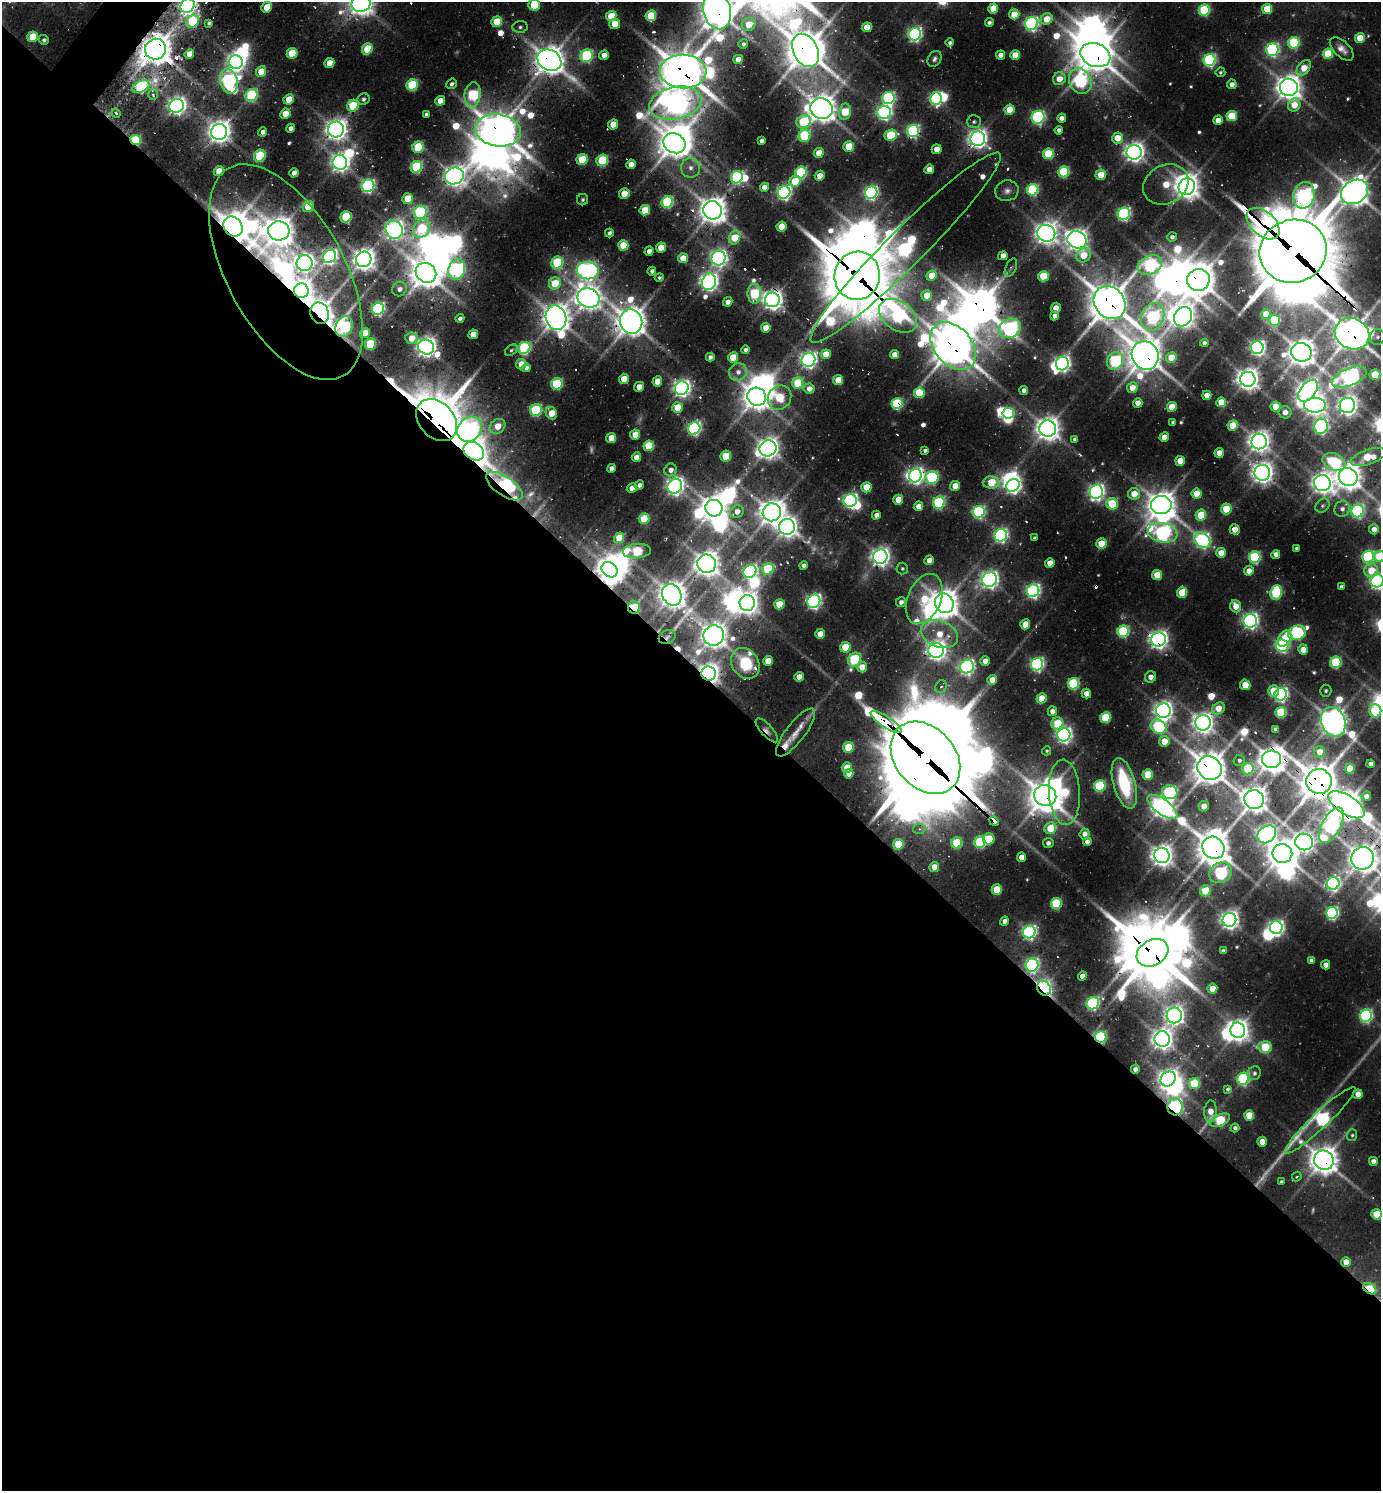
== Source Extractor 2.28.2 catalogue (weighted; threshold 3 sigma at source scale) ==
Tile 14 of 4 x 4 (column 2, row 4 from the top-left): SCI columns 1677-3055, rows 33-1521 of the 5998 x 5989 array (HDU 1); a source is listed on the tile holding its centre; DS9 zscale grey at full resolution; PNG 1383 x 1493 px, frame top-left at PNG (2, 2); each listed source drawn as its Kron ellipse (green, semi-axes under 4 px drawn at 4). Shown black and unused: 56% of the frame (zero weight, under 2 of 3 exposures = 3% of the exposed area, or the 3 px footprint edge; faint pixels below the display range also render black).
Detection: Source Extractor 2.28.2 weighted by HDU 2 'WHT'; one run over the whole footprint, this tile lists its part. Background 0.102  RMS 0.0087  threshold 0.039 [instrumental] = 3 sigma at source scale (4.5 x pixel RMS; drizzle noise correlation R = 1.50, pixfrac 1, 0.05/0.05 arcsec/px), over >= 5 px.
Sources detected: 632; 22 too faint to see at this stretch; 59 inside a brighter object's white glare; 13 cosmic-ray / hot-pixel residue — neither listed nor drawn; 7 inside a brighter listed object's ellipse — not listed separately; of the other 531, all 500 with FLUX_AUTO >= 1.63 (the completeness limit of this list) listed and drawn (31 fainter detections not listed), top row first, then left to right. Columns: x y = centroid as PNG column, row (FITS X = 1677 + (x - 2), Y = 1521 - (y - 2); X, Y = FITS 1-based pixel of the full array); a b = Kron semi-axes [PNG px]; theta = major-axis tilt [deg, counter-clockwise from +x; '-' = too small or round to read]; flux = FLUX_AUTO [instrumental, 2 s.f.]
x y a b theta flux
361 4 9 8 - 1200
534 5 6 5 - 45
187 6 8 6 48 450
267 7 5 5 - 23
993 8 5 5 - 29
1267 9 5 5 - 34
1204 10 5 5 - 110
717 11 19 13 -75 2200
1014 14 5 5 - 24
611 16 5 5 - 34
651 16 5 5 - 52
1047 19 6 5 - 20
193 21 7 5 48 84
497 22 5 5 - 38
209 23 4 4 - 2.9
989 23 4 4 - 2.9
615 24 5 5 - 20
749 24 7 6 - 22
1031 24 6 6 - 280
520 27 7 6 - 2.8
867 27 5 4 - 21
915 34 6 6 - 280
32 37 5 5 - 41
1360 38 5 5 - 28
44 40 5 5 - 2.4
950 43 4 4 - 2.8
1294 43 6 5 - 110
743 44 5 5 - 2.9
155 49 11 10 - 2200
367 49 6 5 - 39
1342 49 14 8 -44 7.7
806 50 17 12 -63 2800
1272 50 6 6 - 230
292 53 5 5 - 44
189 54 5 4 - 15
1328 54 5 5 - 52
604 55 5 4 - 9
1001 55 5 4 - 9.8
1015 55 5 4 - 25
1095 55 15 11 -24 2300
587 56 6 6 - 130
738 59 5 4 - 13
934 59 8 6 58 3.2
549 60 13 10 -31 1800
1209 60 6 6 - 210
236 62 7 7 - 500
329 63 5 5 - 17
1304 68 9 5 52 18
683 71 23 17 -2 3200
261 72 5 5 - 22
1220 72 5 4 - 1.8
1059 79 6 6 - 14
229 81 12 8 -75 290
1080 81 13 11 -63 170
452 84 6 5 - 3.3
1232 84 5 5 - 5.4
412 85 6 5 - 94
141 87 9 5 27 170
1289 87 9 8 - 1300
153 95 5 4 - 2.1
252 95 6 5 - 120
473 95 13 8 83 120
888 98 6 6 - 200
936 98 6 5 - 220
289 99 5 5 - 20
363 99 6 5 - 2.8
440 101 5 4 - 15
675 103 27 16 12 1000
1294 105 7 6 - 20
176 106 7 6 - 570
353 106 6 5 - 56
822 109 11 10 - 1500
1009 110 5 5 - 28
845 112 8 6 79 49
116 113 5 4 - 1.6
884 113 7 6 - 310
285 114 5 5 - 19
426 114 4 3 - 2.6
1232 116 5 5 - 49
1038 117 6 6 - 220
1062 118 4 4 - 7.4
1218 120 5 4 - 12
803 122 7 6 - 59
974 122 7 6 - 2.6
613 124 5 5 - 20
291 128 5 4 - 5.5
336 129 8 8 - 910
498 130 23 16 -9 2500
1059 130 4 4 - 4.7
913 131 6 6 - 180
219 132 8 8 - 1100
263 132 5 4 - 5.1
891 135 6 5 - 67
804 136 6 5 - 80
1118 138 5 5 - 20
978 139 7 7 - 680
136 140 5 5 - 88
762 141 4 4 - 3.8
674 143 11 9 -29 1600
849 146 5 5 - 36
418 147 6 5 - 72
937 149 5 4 - 14
1134 152 7 7 - 750
819 153 5 5 - 19
1048 154 5 5 - 67
260 156 6 5 - 72
582 159 6 5 - 49
602 160 6 5 - 76
340 162 7 7 - 610
631 164 5 4 - 10
416 167 6 5 - 120
691 168 10 9 - 7.3
929 169 5 4 - 15
219 171 5 5 - 17
801 172 6 5 - 120
1064 172 5 5 - 89
294 173 5 4 - 7.6
1101 175 5 5 - 28
454 176 9 8 - 880
820 176 5 4 - 16
737 177 6 5 - 170
795 181 6 5 - 31
1166 184 23 19 29 37
368 186 6 6 - 230
764 187 4 4 - 8.6
1187 187 8 8 - 1200
1033 190 6 5 - 130
1007 191 12 10 13 6.4
784 192 6 6 - 320
1354 192 14 11 32 1700
871 193 6 6 - 270
624 194 5 5 - 17
1304 195 13 10 76 400
407 199 5 5 - 27
583 200 6 5 - 2
667 202 6 5 - 130
308 207 6 5 - 31
645 210 5 5 - 38
713 210 9 9 - 1500
420 212 7 6 - 150
1124 214 6 6 - 210
346 217 6 5 - 78
1263 224 19 12 -42 380
233 227 10 9 - 2100
781 227 5 4 - 31
422 229 10 7 51 63
394 230 9 8 - 660
279 231 11 9 -1 1700
609 233 4 4 - 4.4
1046 233 9 8 - 1000
735 237 7 5 67 35
1172 237 5 4 - 3.8
1077 240 9 8 - 930
623 245 5 5 - 38
661 247 5 5 - 25
906 248 133 18 45 450
649 251 4 4 - 5.7
1293 251 34 31 20 9400
1084 255 8 6 42 25
329 256 7 6 - 350
1003 256 5 4 - 9.4
683 258 5 5 - 18
718 258 7 7 - 450
364 259 8 7 - 1000
305 263 8 8 - 440
557 263 6 6 - 99
1150 265 13 9 26 150
1011 268 10 5 65 2.6
457 269 10 8 70 250
588 271 11 8 -7 570
652 271 4 4 - 3.4
286 272 119 58 -61 1600
426 273 11 9 -40 2000
931 275 5 4 - 21
857 276 24 22 80 7100
1043 276 5 5 - 42
659 277 4 4 - 1.9
1198 280 11 11 - 2000
709 282 8 7 - 600
555 283 6 5 - 33
399 289 7 7 - 4.3
301 291 7 7 - 1000
754 293 10 6 -90 81
927 295 5 5 - 17
588 298 11 9 -20 1200
772 300 7 7 - 810
728 302 5 4 - 7.1
1110 303 17 15 -52 2800
1056 308 5 5 - 11
378 309 6 5 - 220
320 313 11 9 -68 1200
1266 314 5 5 - 22
898 316 21 14 -37 230
1055 316 5 4 - 6.5
1153 317 14 11 69 220
1183 317 10 8 53 1000
460 318 4 3 - 2.4
556 318 12 10 -71 1500
1275 320 5 5 - 83
631 322 12 11 - 1900
344 327 11 8 67 130
766 328 5 4 - 13
1010 328 11 9 24 350
365 333 5 5 - 21
473 334 5 4 - 18
1352 334 18 15 -26 2200
1377 337 8 7 - 3.5
411 338 6 6 - 15
1204 343 4 4 - 3.7
370 344 6 5 - 63
953 346 27 19 -49 2800
426 347 8 7 - 750
524 348 6 5 - 140
1257 348 6 6 - 350
511 350 7 5 35 2
745 350 4 4 - 3.3
1301 352 10 9 - 1500
826 354 5 5 - 19
894 355 5 4 - 12
1145 355 15 13 -64 2300
710 357 4 4 - 3.5
733 357 5 5 - 23
1171 358 5 5 - 27
808 360 7 6 - 440
1115 361 9 8 - 150
521 364 5 5 - 16
1062 364 7 6 - 450
526 368 4 4 - 3.9
738 372 9 8 - 6.8
1375 375 5 5 - 39
1349 377 18 8 22 590
624 379 5 5 - 20
1248 379 7 7 - 980
838 380 5 4 - 24
657 381 5 5 - 15
798 383 6 5 - 60
557 384 6 5 - 94
639 387 5 4 - 11
682 388 7 6 - 540
1132 388 5 5 - 14
809 389 5 5 - 8.8
1024 390 4 4 - 5.6
1308 391 12 7 52 780
919 393 5 5 - 49
1207 395 5 4 - 13
757 397 9 9 - 1400
780 398 12 11 - 61
1221 402 5 4 - 23
1138 403 5 4 - 12
897 404 5 5 - 110
1315 405 11 7 -1 810
1347 405 8 7 - 720
677 407 5 5 - 27
1172 407 5 4 - 27
1275 407 5 5 - 24
536 410 6 5 - 110
1285 412 6 6 - 8.2
551 413 6 5 - 22
1008 413 6 5 - 92
437 420 23 17 -47 4900
1173 422 4 4 - 2.9
1233 425 5 5 - 32
498 426 8 6 37 18
1321 426 8 6 74 290
694 428 6 6 - 250
470 429 13 11 45 330
1048 429 8 8 - 1100
635 434 5 4 - 19
1164 437 5 4 - 15
611 438 5 4 - 21
1074 439 4 3 - 2.2
1259 441 8 7 - 930
649 446 5 5 - 53
768 448 8 8 - 930
925 450 4 4 - 3
474 451 11 8 -34 990
1219 453 5 4 - 15
726 456 5 5 - 37
636 457 5 4 - 9.1
1368 457 18 7 19 39
1180 461 5 4 - 21
1334 462 12 8 -23 100
611 468 4 4 - 5.6
671 470 6 6 - 6
1262 473 8 8 - 890
915 476 7 6 - 440
1348 477 9 9 - 1400
932 478 7 6 - 140
991 482 8 6 2 47
1322 483 8 8 - 860
639 485 5 4 - 4.3
1013 485 7 6 - 390
504 486 21 9 -34 460
675 486 8 7 - 540
955 486 5 4 - 18
866 487 5 5 - 28
632 488 5 4 - 7.8
1096 492 7 6 - 460
1134 494 6 6 - 19
1197 494 5 5 - 25
898 500 5 4 - 19
850 501 7 6 - 310
939 503 6 5 - 140
1112 504 6 5 - 58
1161 505 10 9 - 1600
918 506 5 4 - 12
1322 506 8 6 45 2.8
714 508 8 8 - 1300
1226 509 5 5 - 42
1342 509 8 7 - 4.8
1358 511 6 6 - 210
737 512 7 6 - 8.2
772 512 9 9 - 1300
979 512 6 6 - 180
876 515 4 4 - 5.9
1201 515 5 5 - 40
644 519 5 5 - 42
787 527 8 8 - 830
1235 529 5 5 - 17
1374 529 5 5 - 9.4
1163 533 15 9 -11 370
1001 535 6 6 - 290
619 538 5 5 - 29
1034 538 3 3 - 1.6
1202 540 9 7 -43 350
1101 544 5 5 - 34
1296 548 4 3 - 1.8
637 551 14 7 5 83
1221 553 5 5 - 18
1276 554 4 4 - 8.1
1380 556 6 5 - 61
880 557 7 7 - 640
1255 557 6 5 - 130
1368 557 6 6 - 160
929 560 5 4 - 9.2
1050 563 5 4 - 15
707 564 9 9 - 1300
803 565 4 4 - 3.8
902 568 6 5 - 2
768 569 6 5 - 71
609 570 8 7 - 1100
1371 570 7 7 - 24
750 571 7 6 - 290
1249 571 5 4 - 10
1157 575 5 5 - 30
990 579 7 7 - 550
1377 581 6 6 - 390
1341 587 4 4 - 3.4
1033 591 6 6 - 320
1276 592 7 5 83 110
1182 593 5 5 - 47
672 595 11 9 -59 1500
924 599 26 16 67 50
814 601 7 6 - 350
901 602 5 5 - 4.5
747 603 8 7 - 980
944 603 10 9 - 1600
779 604 5 5 - 31
1236 606 6 5 - 15
634 607 6 6 - 87
1250 621 7 6 - 440
1025 624 5 5 - 22
1123 631 6 5 - 120
1297 633 9 7 18 170
820 634 5 4 - 19
939 634 19 13 -22 27
714 635 10 10 - 1400
667 637 8 6 24 3
1284 638 9 5 57 33
1159 639 7 7 - 660
1282 645 6 6 - 270
845 647 5 5 - 40
1303 649 5 5 - 16
936 650 8 7 - 730
854 659 7 6 - 110
768 661 5 4 - 18
985 661 5 4 - 10
1336 662 6 5 - 89
745 663 16 13 -56 43
1037 664 6 6 - 270
967 666 7 6 - 350
862 667 5 5 - 16
709 673 7 7 - 890
799 677 5 4 - 12
1151 677 6 5 - 7.2
992 680 5 4 - 14
1073 684 6 5 - 120
1245 685 5 5 - 20
941 687 6 5 - 2.5
1273 691 6 5 - 29
1326 691 6 5 - 2.5
1086 693 5 4 - 9.9
1281 694 6 6 - 310
1041 698 5 5 - 29
1218 708 7 5 37 17
1052 711 5 4 - 7.5
1163 711 7 7 - 670
1375 711 6 6 - 78
1281 712 5 5 - 77
1105 718 5 5 - 60
886 722 18 5 -33 460
1333 722 15 12 -69 1500
1057 723 6 6 - 41
1203 723 8 8 - 890
1158 727 8 6 -31 160
1275 729 4 4 - 4.1
767 730 15 6 -47 5
795 732 29 9 52 15
1064 735 7 6 - 450
1164 741 5 5 - 19
848 747 5 5 - 45
1047 751 4 4 - 1.7
1319 752 5 5 - 14
925 758 40 30 -49 12000
1271 759 9 9 - 1500
1239 760 6 5 - 2.8
1371 764 4 4 - 6.8
847 768 5 5 - 26
1209 768 13 11 -34 2200
1248 769 6 5 - 69
1350 769 5 5 - 21
849 774 5 4 - 12
1148 774 5 5 - 38
1319 781 13 12 - 2700
1124 783 26 11 -74 79
1100 786 6 5 - 100
1064 792 33 15 -87 80
1170 792 8 7 - 170
1045 796 11 10 - 1900
1366 796 5 4 - 6.4
1254 799 10 9 - 1400
1346 805 20 9 -32 1800
1204 806 5 5 - 11
1162 807 17 7 -36 1100
994 821 5 3 - 250
1331 825 19 9 61 350
1050 828 6 5 - 33
919 829 6 5 - 2.3
1084 834 5 5 - 7.3
1267 834 10 8 40 530
989 839 5 5 - 45
980 842 6 5 - 110
1087 842 4 4 - 6
1304 842 9 8 - 730
957 843 5 5 - 60
1048 843 5 5 - 4.2
898 844 5 5 - 44
1213 848 12 10 -47 2000
1282 853 10 9 - 1800
1162 856 8 7 - 1000
1021 857 5 4 - 11
1362 858 11 11 - 1700
934 867 5 5 - 13
1221 873 12 10 34 170
1333 883 6 6 - 270
997 890 5 5 - 34
1205 891 5 5 - 40
1056 903 5 5 - 82
1332 913 6 5 - 210
1229 920 7 7 - 660
1004 921 5 4 - 6.3
1276 928 6 6 - 410
1029 932 6 6 - 320
1223 951 4 3 - 2.5
1152 953 17 12 29 3800
1311 960 4 4 - 2.9
1032 965 7 6 - 270
1326 965 4 4 - 6.9
1082 976 5 4 - 7.9
1044 988 8 6 -56 500
1212 989 5 5 - 21
1093 1003 6 6 - 210
1174 1015 8 7 - 680
1366 1016 6 6 - 210
1238 1030 8 7 - 940
1101 1037 6 5 - 150
1162 1039 8 7 - 890
1265 1047 7 6 - 49
1135 1069 5 4 - 4.2
1254 1073 7 6 - 2.9
1168 1079 8 7 - 670
1243 1079 6 6 - 170
1194 1084 5 5 - 66
1228 1089 4 3 - 2.1
1358 1094 5 4 - 14
1175 1107 8 7 - 270
1210 1111 11 6 86 12
1249 1115 5 5 - 29
1220 1120 11 6 23 78
1320 1120 47 8 43 270
1235 1128 4 4 - 3
1352 1135 6 5 - 1.8
1262 1142 5 4 - 16
1324 1160 10 9 - 1600
1373 1161 4 4 - 7.2
1297 1177 5 4 - 1.8
1281 1182 4 3 - 2
1376 1214 5 5 - 37
1346 1262 5 4 - 14
1370 1289 7 5 -36 72
Overlapping masked pixels (flux is a lower limit): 71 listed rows (the first 20) at x y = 717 11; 155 49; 806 50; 1095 55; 549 60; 683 71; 1080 81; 675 103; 336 129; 498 130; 978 139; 136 140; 1304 195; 713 210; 1263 224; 233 227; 279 231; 906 248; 1293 251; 457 269
Isophote crosses this tile's border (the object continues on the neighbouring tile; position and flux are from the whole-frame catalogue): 12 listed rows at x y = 361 4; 534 5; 187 6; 717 11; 1354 192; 1375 375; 1349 377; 1380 556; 1377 581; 1375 711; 1362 858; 1376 1214